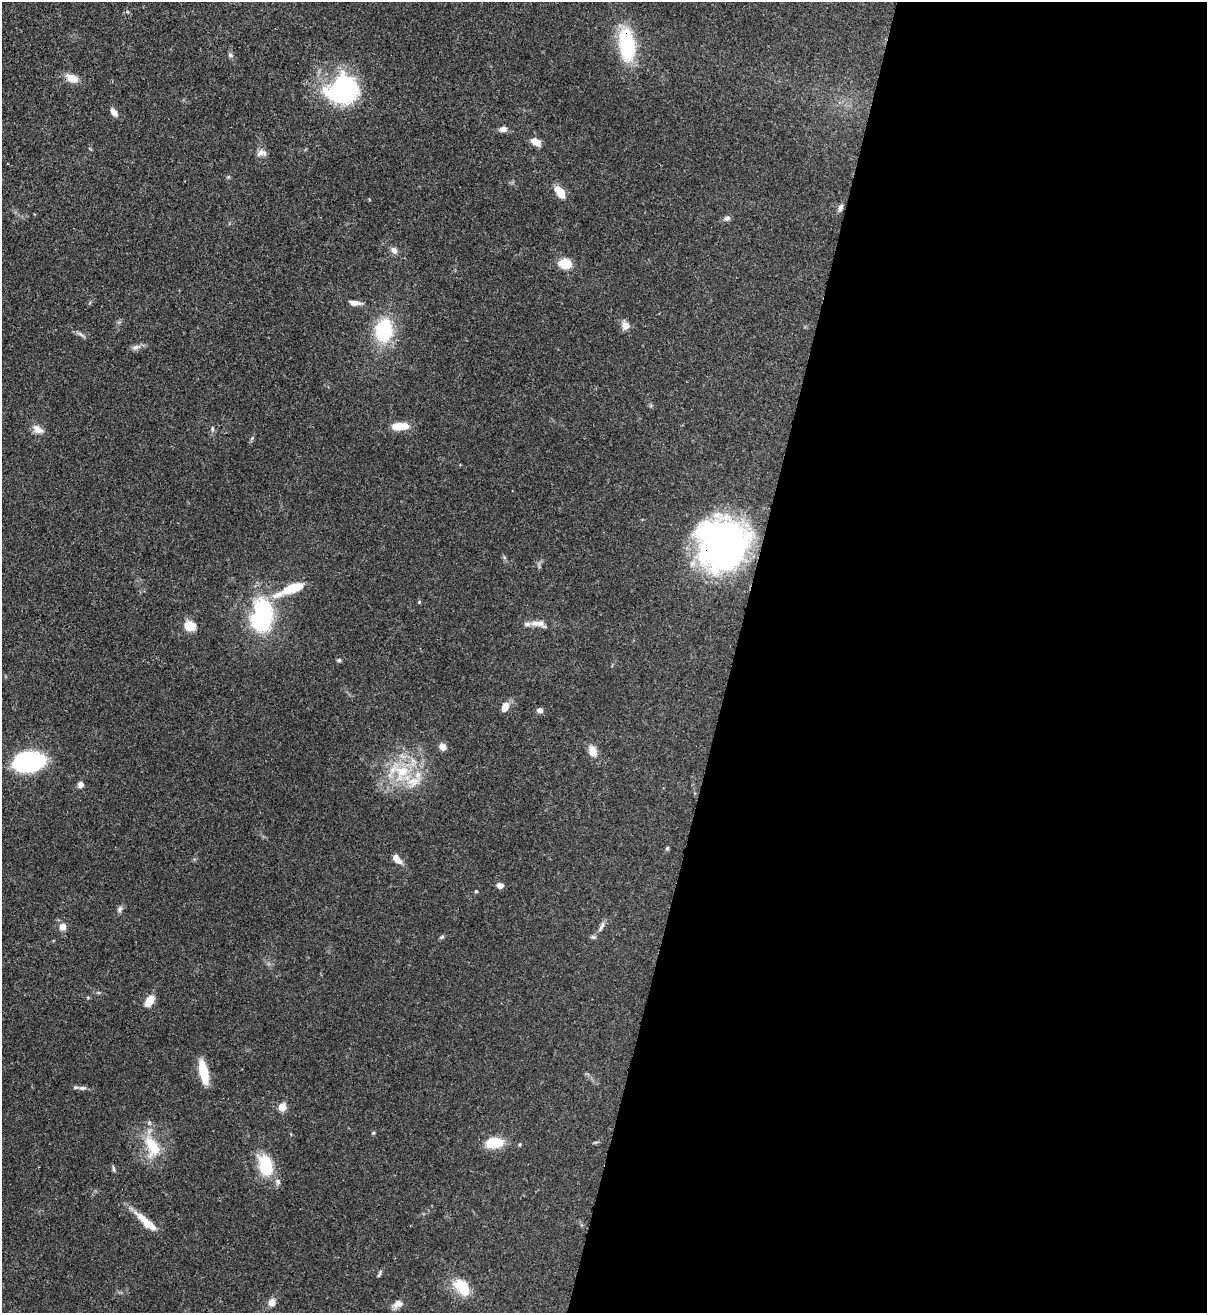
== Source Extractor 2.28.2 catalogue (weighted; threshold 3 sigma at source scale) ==
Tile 12 of 4 x 4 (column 4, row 3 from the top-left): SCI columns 3835-5039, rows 1341-2651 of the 5381 x 5304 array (HDU 1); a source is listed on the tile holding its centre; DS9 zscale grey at full resolution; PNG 1209 x 1315 px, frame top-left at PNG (2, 2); no overlay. Shown black and unused: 39% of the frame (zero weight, under 3 of 4 exposures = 7% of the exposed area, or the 3 px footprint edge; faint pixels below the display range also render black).
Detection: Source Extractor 2.28.2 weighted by HDU 2 'WHT'; one run over the whole footprint, this tile lists its part. Background 0.0871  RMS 0.004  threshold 0.0179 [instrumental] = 3 sigma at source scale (4.5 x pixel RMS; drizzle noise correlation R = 1.50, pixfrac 1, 0.05/0.05 arcsec/px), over >= 5 px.
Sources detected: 65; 5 inside a brighter listed object's ellipse — not listed separately; the other 60 listed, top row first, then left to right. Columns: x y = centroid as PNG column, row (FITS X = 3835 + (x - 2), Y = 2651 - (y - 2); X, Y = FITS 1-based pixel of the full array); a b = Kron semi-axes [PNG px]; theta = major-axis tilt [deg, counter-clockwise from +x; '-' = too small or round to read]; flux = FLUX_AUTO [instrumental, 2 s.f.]
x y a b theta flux
627 45 40 18 -83 26
230 55 7 5 -23 0.81
72 78 13 8 -21 5.5
342 90 34 30 34 53
114 112 11 6 -54 2.3
503 129 9 7 11 1.7
535 142 11 7 -28 3.7
261 153 13 8 11 2.1
560 192 17 9 -57 4.7
840 207 9 6 73 1.3
727 218 8 6 26 1.4
394 250 10 7 -54 1.8
565 263 10 8 -6 9.5
354 303 14 6 -5 2.6
625 325 10 8 -70 3
384 330 17 13 83 31
81 334 12 4 -35 1.1
136 347 14 7 15 1.7
400 426 18 8 3 7.5
37 429 15 9 -34 3.1
212 429 7 5 -82 0.73
252 438 6 4 46 0.59
723 545 39 38 - 190
293 588 26 10 20 10
419 602 5 4 - 0.39
262 615 39 24 84 40
535 623 14 9 -6 3.3
189 626 10 8 -13 9
339 660 5 4 - 0.84
505 707 10 6 64 4
540 710 7 6 - 1.4
442 747 8 7 - 2.4
592 751 11 8 -71 4.5
29 761 24 14 8 66
402 772 28 21 53 20
80 784 6 6 - 1.9
667 848 6 4 67 0.59
397 859 13 7 -48 3.5
500 885 7 6 - 2.1
476 891 4 4 - 0.48
120 909 9 6 63 1.2
63 927 10 9 - 2.5
601 928 10 5 64 1.4
442 937 7 5 44 0.63
593 937 7 5 -2 0.82
149 1001 12 7 54 5.8
204 1072 26 8 -78 11
82 1088 12 6 -1 1.5
282 1107 5 5 - 12
373 1133 5 4 - 0.48
495 1143 16 9 5 12
520 1144 5 3 - 0.43
152 1146 31 17 -70 13
265 1166 22 14 -72 18
114 1169 9 4 -78 0.7
143 1219 35 8 -42 6.1
379 1273 11 4 69 0.72
462 1287 20 12 -49 13
272 1302 8 7 - 3.2
398 1304 13 8 32 2.6
Overlapping masked pixels (flux is a lower limit): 2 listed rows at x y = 627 45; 723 545